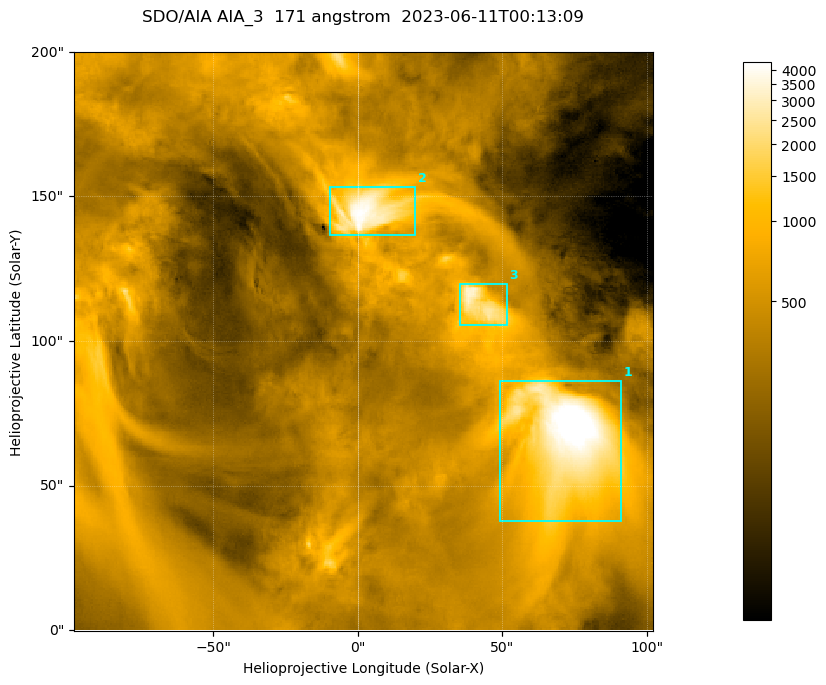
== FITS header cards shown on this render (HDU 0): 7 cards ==
TELESCOP= 'SDO/AIA '
INSTRUME= 'AIA_3   '
WAVELNTH=                  171
WAVEUNIT= 'angstrom'
DATE-OBS= '2023-06-11T00:13:09.351'
CTYPE1  = 'HPLN-TAN'
CTYPE2  = 'HPLT-TAN'

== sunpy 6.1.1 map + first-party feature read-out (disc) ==
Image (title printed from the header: SDO/AIA AIA_3  171 angstrom  2023-06-11T00:13:09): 334 x 334 px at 0.599 arcsec/px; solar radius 945 arcsec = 1577 px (partial field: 1.4% of the solar disc is inside the frame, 100% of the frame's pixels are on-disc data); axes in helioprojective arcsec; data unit not stated in the header (colour bar unlabelled)
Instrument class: DISC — disc imager (sunpy class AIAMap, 171 A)
Bright regions (active regions / flare kernels): reference = the on-disc median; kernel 3 px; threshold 5 sigma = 1112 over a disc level ~365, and >= 1.15x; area >= 111 px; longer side >= 4 px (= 2.4 arcsec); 3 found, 3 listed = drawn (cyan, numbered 1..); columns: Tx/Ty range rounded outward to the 2 arcsec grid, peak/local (2 s.f.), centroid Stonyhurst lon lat
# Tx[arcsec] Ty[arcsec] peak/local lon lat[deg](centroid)
1 48..92 36..86 16 +4 +4
2 -10..20 136..154 12 +0 +9
3 34..52 104..120 9.1 +3 +7